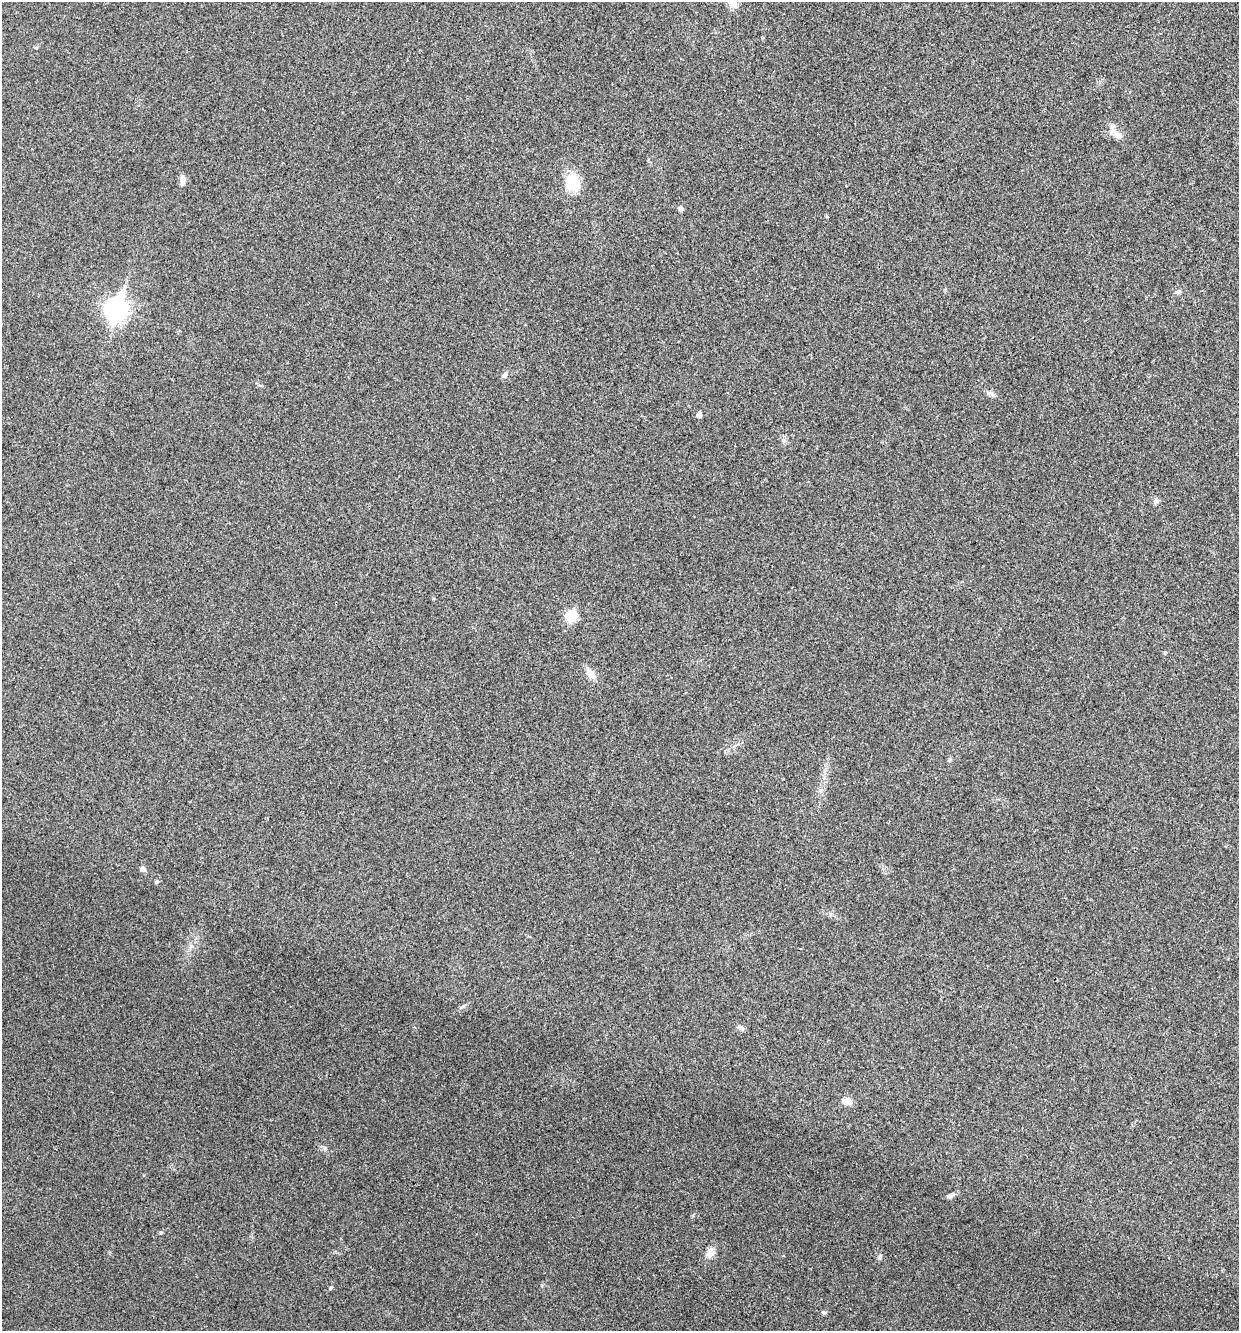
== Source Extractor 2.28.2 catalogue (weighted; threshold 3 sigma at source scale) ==
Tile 6 of 4 x 4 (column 2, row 2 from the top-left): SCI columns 1371-2607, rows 2666-3994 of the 5343 x 5332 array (HDU 1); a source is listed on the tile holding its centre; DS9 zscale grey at full resolution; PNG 1241 x 1333 px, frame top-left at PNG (2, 2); no overlay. Shown black and unused: <1% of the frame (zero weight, under 3 of 4 exposures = <1% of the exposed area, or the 3 px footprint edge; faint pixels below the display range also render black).
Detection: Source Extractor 2.28.2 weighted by HDU 2 'WHT'; one run over the whole footprint, this tile lists its part. Background 0.0283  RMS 0.0061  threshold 0.0274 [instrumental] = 3 sigma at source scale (4.5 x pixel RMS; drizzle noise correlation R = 1.50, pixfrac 1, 0.05/0.05 arcsec/px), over >= 5 px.
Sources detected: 21; all 21 listed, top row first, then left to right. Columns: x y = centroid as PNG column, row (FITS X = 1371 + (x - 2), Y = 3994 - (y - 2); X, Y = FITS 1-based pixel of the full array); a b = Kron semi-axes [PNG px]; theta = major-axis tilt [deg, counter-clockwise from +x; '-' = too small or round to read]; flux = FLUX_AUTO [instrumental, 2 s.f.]
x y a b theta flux
1117 134 15 8 -28 4.5
182 180 13 6 89 2.8
572 183 17 13 -70 19
680 208 5 5 - 2.2
1178 292 7 6 - 1.4
116 309 10 8 72 310
505 375 9 4 42 1.2
991 394 10 5 -41 1.8
699 415 5 4 - 3.2
1156 501 8 6 0 1.7
571 616 6 6 - 35
1165 652 5 4 - 0.68
590 673 15 9 -51 4.6
950 759 6 4 71 0.81
142 869 6 5 - 2.2
740 1028 10 5 -39 1.6
847 1101 10 7 -12 5.3
950 1196 11 5 21 1.8
710 1252 15 9 64 4.1
330 1288 5 3 - 0.62
824 1312 6 4 1 0.84
Unlisted compact peaks at least as high as the median listed source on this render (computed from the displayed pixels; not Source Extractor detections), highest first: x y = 161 1232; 880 1256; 191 946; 325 1148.